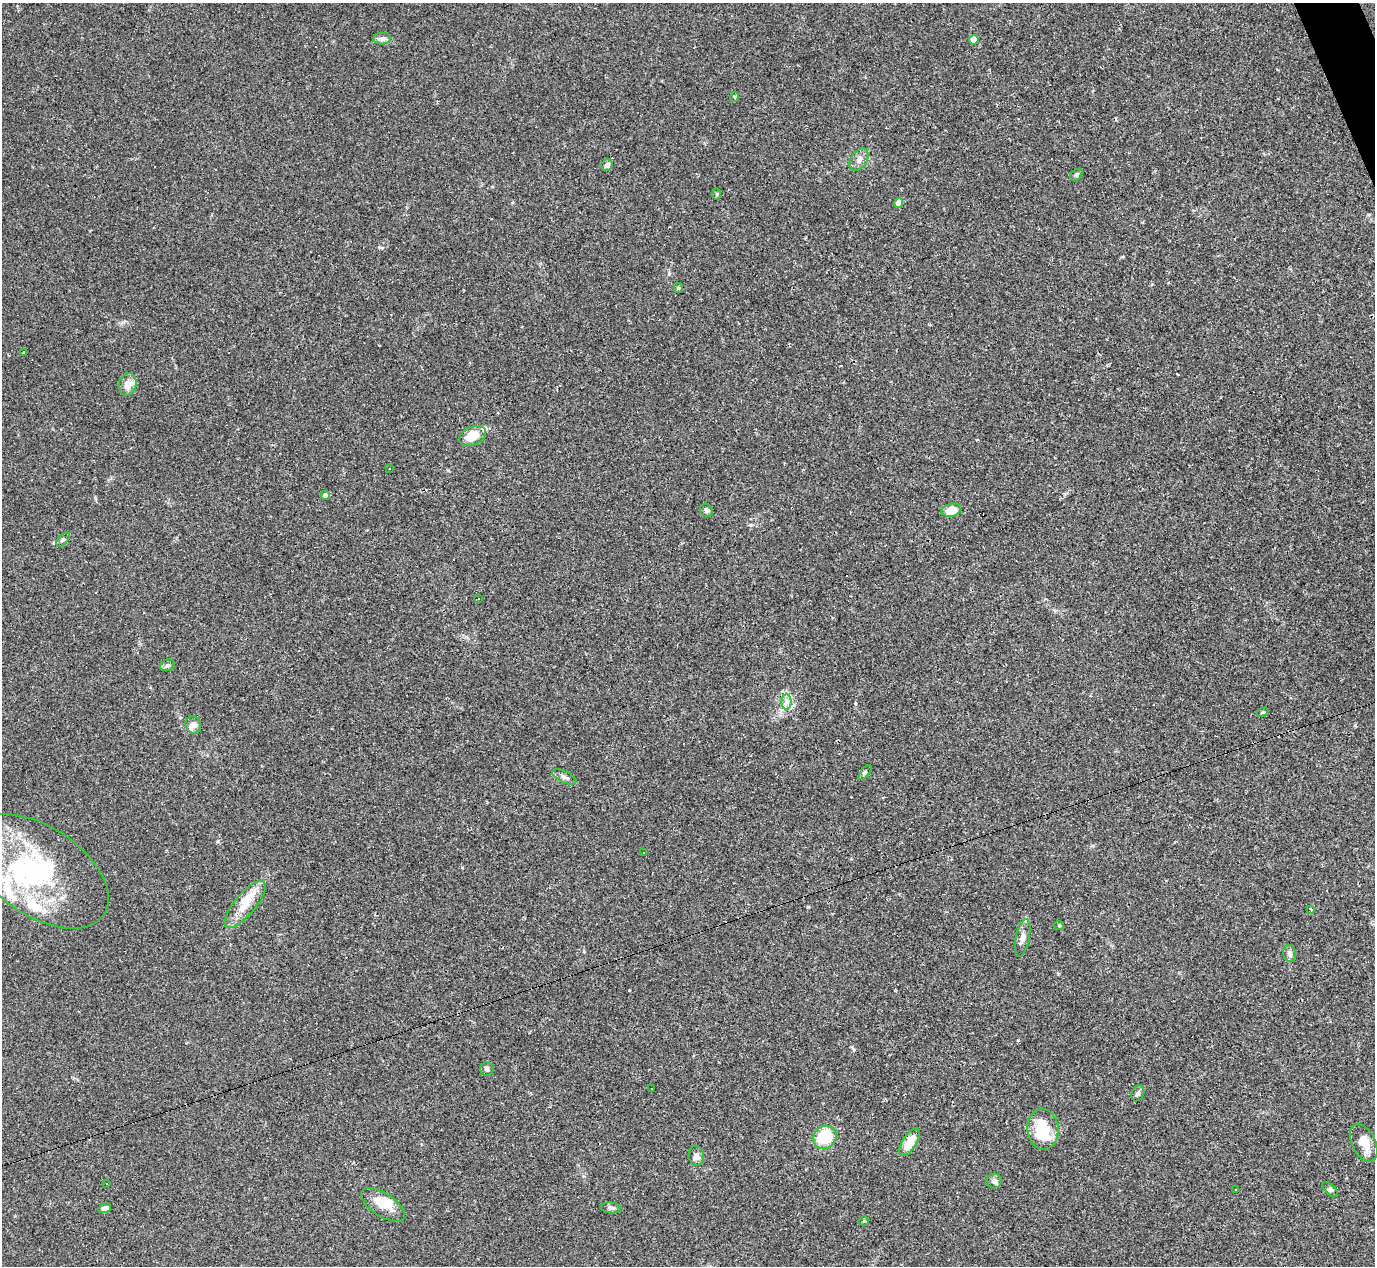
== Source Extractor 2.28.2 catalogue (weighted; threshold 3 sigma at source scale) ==
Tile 10 of 4 x 4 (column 2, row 3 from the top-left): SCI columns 1374-2746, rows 1540-2803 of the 5491 x 5477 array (HDU 1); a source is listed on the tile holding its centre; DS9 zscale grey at full resolution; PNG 1377 x 1268 px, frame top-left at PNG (2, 3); each listed source drawn as its Kron ellipse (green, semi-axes under 4 px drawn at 4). Shown black and unused: <1% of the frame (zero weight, under 2 of 3 exposures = <1% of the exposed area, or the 3 px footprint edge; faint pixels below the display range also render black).
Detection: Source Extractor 2.28.2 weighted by HDU 2 'WHT'; one run over the whole footprint, this tile lists its part. Background 0.0643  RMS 0.0057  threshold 0.0256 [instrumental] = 3 sigma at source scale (4.5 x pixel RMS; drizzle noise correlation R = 1.50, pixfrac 1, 0.05/0.05 arcsec/px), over >= 5 px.
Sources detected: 73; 4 inside a brighter object's white glare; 14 cosmic-ray / hot-pixel residue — neither listed nor drawn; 8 inside a brighter listed object's ellipse — not listed separately; the other 47 listed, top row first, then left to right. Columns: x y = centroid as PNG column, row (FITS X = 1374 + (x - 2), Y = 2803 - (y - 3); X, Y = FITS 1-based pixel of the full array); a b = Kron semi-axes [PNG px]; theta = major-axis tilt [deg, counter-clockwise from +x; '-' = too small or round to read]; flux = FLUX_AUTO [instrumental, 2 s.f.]
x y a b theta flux
382 39 9 6 4 2.4
974 40 5 4 - 11
734 97 5 3 - 0.52
859 159 12 8 58 3.1
607 165 6 5 - 2.4
1077 175 7 5 40 0.96
717 194 6 4 -89 0.63
899 203 5 4 - 4.8
678 288 5 4 - 0.71
23 352 3 3 - 1.2
128 384 11 8 78 5.7
473 436 14 9 24 10
390 469 3 2 - 0.62
325 495 4 4 - 2.2
706 510 7 6 - 1.4
951 510 10 6 12 8.4
63 539 8 4 47 1.1
478 599 3 2 - 0.57
167 665 7 5 21 1.3
787 702 8 5 -90 2.2
1263 712 6 3 31 0.69
193 725 9 7 -65 2.6
865 773 9 3 50 0.83
564 777 13 5 -25 2
643 853 3 2 - 0.5
39 871 78 44 -34 84
245 904 29 10 51 10
1311 909 4 3 - 1.8
1059 925 5 4 - 0.58
1023 938 19 7 78 3.1
1290 953 8 6 -80 2.7
487 1069 7 6 - 1.5
651 1089 3 2 - 0.73
1138 1093 8 6 63 1.5
1043 1129 20 15 -84 21
825 1137 12 11 - 23
909 1142 15 7 58 8.5
1364 1143 20 11 -64 8.5
696 1156 10 7 -84 3
994 1181 8 7 - 2.1
107 1183 3 2 - 0.58
1330 1189 10 5 -44 1.6
1236 1190 2 2 - 0.47
383 1205 25 11 -33 9.2
105 1208 6 4 17 2.5
611 1208 10 5 -5 1.5
864 1221 4 4 - 0.52
Unlisted compact peaks at least as high as the median listed source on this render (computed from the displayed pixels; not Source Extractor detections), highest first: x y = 218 841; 669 274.